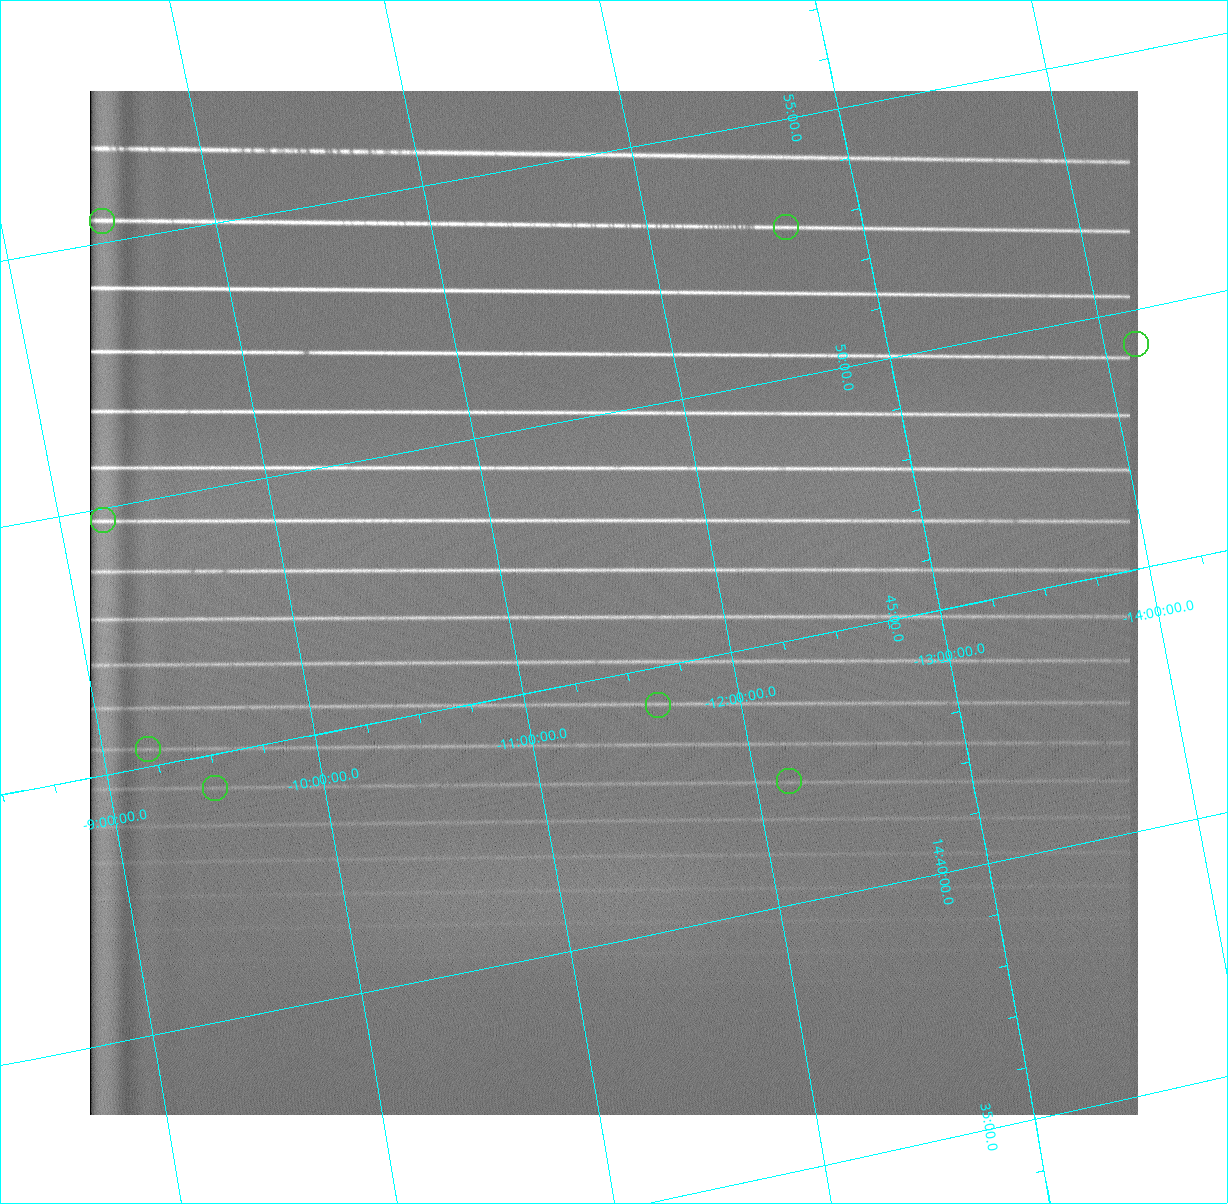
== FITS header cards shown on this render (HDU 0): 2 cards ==
NAXIS1  =                 1048 /fastest changing axis
NAXIS2  =                 1024 /next to fastest changing axis

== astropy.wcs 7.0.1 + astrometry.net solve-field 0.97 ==
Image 1048 x 1024 px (HDU 0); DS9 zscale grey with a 90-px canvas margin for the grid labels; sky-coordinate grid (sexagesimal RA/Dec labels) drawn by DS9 from the SOLVED WCS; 8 Tycho-2 reference stars matched to detected sources circled (green)
Header WCS: none
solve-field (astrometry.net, Tycho-2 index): SOLVED blind (the file carries no WCS)
Solved WCS: RA---TAN-SIP/DEC--TAN-SIP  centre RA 14:46:23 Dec -11:30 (221.60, -11.50 deg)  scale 17 arcsec/px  FOV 296.6' x 290.0'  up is +101 deg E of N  parity flipped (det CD > 0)
(file carries no celestial WCS; the grid is the blind solution)
Tycho-2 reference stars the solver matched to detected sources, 8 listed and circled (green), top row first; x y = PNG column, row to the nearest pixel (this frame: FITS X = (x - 90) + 1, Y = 1024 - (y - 91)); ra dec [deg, ICRS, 3 dp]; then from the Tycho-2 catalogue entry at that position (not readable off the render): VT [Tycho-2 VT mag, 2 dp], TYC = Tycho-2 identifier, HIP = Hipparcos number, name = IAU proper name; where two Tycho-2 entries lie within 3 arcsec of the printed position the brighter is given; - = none
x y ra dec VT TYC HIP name
102 221 223.856 -9.474 8.33 5582-15-1 73022 -
786 227 223.229 -12.644 8.10 5586-786-1 72811 -
1136 344 222.329 -14.149 5.61 5590-994-1 72489 -
103 520 222.442 -9.203 7.70 5578-985-1 72531 -
658 705 221.070 -11.617 8.44 5573-276-1 72053 -
148 749 221.334 -9.214 8.43 5565-662-1 72136 -
789 781 220.584 -12.154 8.44 5573-623-1 - -
215 788 221.089 -9.490 7.70 5569-738-1 72060 -